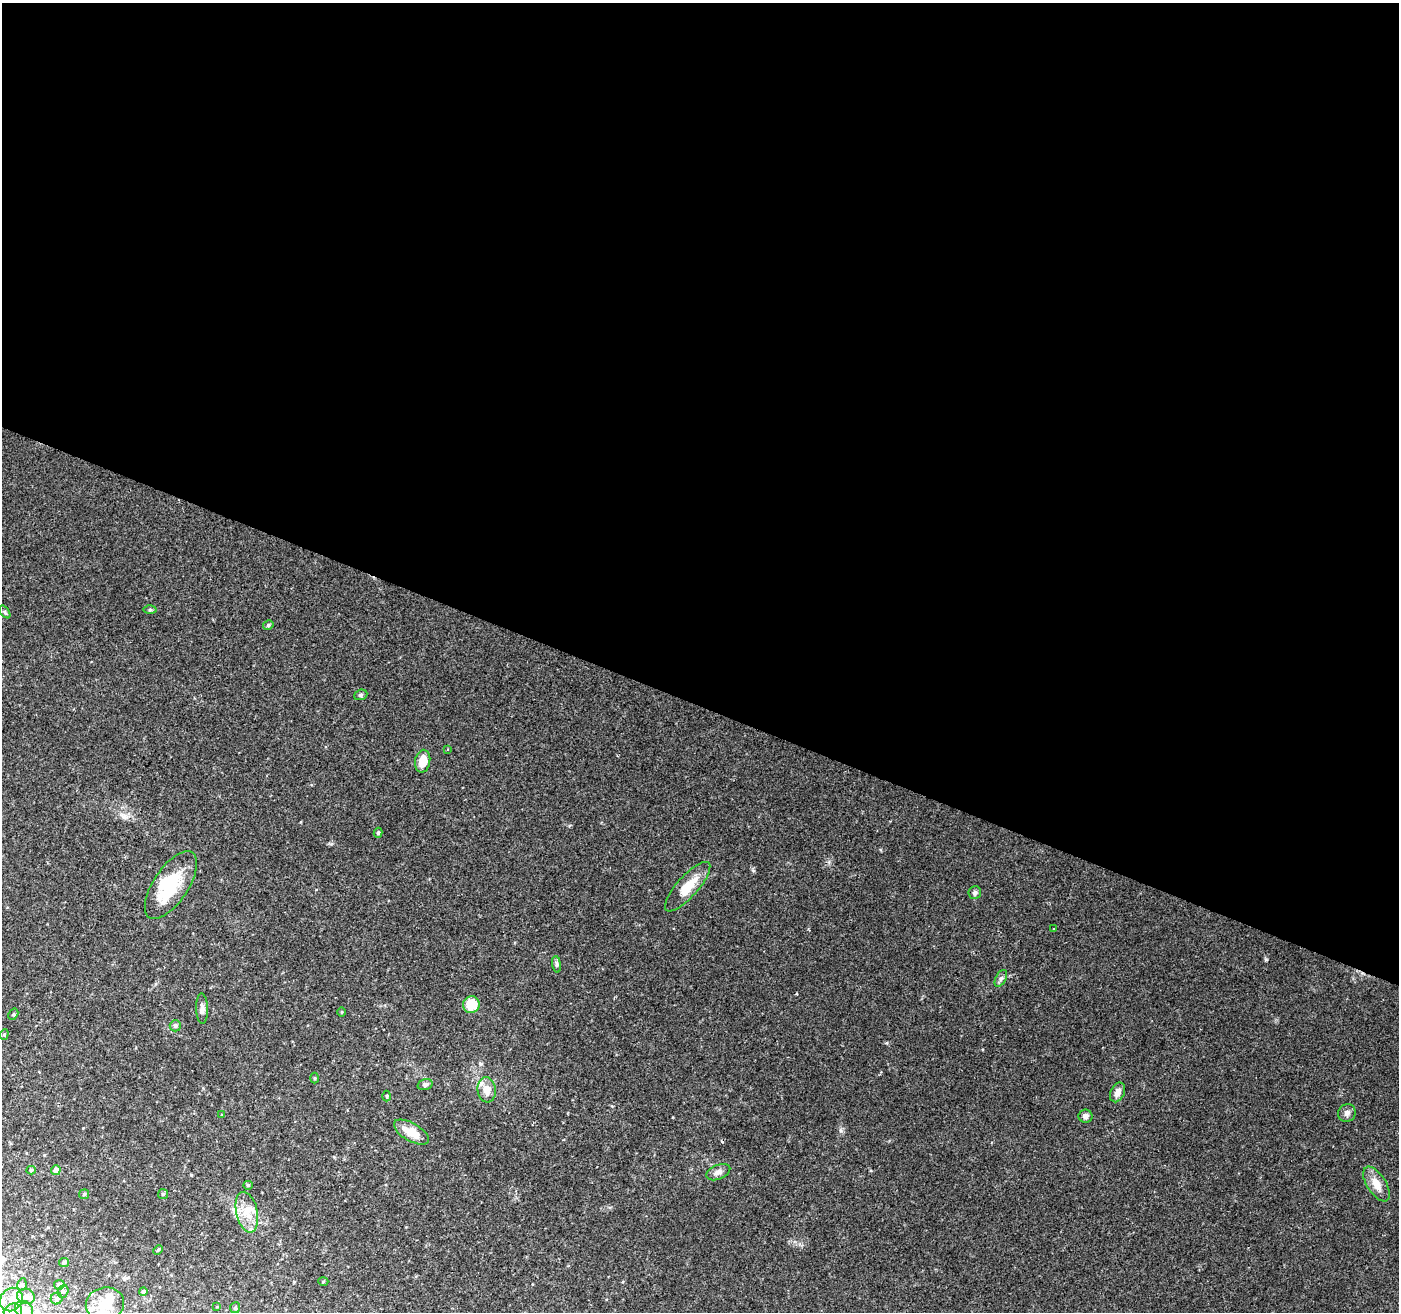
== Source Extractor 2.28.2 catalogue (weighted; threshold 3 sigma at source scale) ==
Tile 3 of 4 x 4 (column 3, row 1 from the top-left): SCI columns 2804-4200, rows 4206-5515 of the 5598 x 5724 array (HDU 1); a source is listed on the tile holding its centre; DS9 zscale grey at full resolution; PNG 1401 x 1314 px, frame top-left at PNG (2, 3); each listed source drawn as its Kron ellipse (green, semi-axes under 4 px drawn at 4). Shown black and unused: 54% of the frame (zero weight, under 2 of 3 exposures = <1% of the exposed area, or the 3 px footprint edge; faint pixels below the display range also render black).
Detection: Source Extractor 2.28.2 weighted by HDU 2 'WHT'; one run over the whole footprint, this tile lists its part. Background 0.0581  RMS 0.0063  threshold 0.0284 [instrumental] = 3 sigma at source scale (4.5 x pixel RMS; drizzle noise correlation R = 1.50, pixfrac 1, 0.0396/0.0396 arcsec/px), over >= 5 px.
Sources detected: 57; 2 inside a brighter object's white glare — neither listed nor drawn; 4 inside a brighter listed object's ellipse — not listed separately; the other 51 listed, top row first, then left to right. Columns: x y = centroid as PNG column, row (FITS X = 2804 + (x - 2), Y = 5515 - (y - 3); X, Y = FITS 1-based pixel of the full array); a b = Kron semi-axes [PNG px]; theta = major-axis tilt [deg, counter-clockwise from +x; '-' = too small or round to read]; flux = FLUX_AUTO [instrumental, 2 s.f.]
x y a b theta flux
150 610 6 4 1 0.91
5 612 7 4 -54 0.94
268 625 5 4 - 1.2
361 695 7 5 21 0.99
448 749 4 2 - 0.59
423 761 11 7 79 10
378 833 5 4 - 1
171 885 39 17 56 29
688 887 32 10 48 14
975 893 6 6 - 1.5
1054 929 3 2 - 0.72
557 964 8 4 -82 1.2
1001 978 9 5 63 1.7
471 1005 8 8 - 15
202 1009 15 6 -88 2.9
342 1012 5 3 - 0.52
13 1014 6 4 59 0.93
175 1026 6 5 - 1.6
4 1034 5 4 - 0.85
314 1078 5 3 - 0.66
425 1085 7 5 18 1.9
487 1090 12 9 -84 7.7
1118 1092 10 7 65 3.7
387 1096 5 3 - 0.74
1347 1113 9 8 - 2.5
222 1115 3 3 - 0.42
1085 1116 7 6 - 2.1
411 1132 19 9 -30 11
31 1170 4 4 - 1.1
56 1170 5 4 - 4.3
718 1172 12 7 21 3.2
1376 1184 20 9 -58 7.4
248 1185 4 4 - 0.67
84 1194 5 5 - 0.97
163 1194 5 5 - 1
247 1212 21 10 -77 9.8
158 1250 5 4 - 0.99
64 1263 5 4 - 1.5
323 1281 5 3 - 0.56
22 1284 6 4 78 1
59 1285 5 5 - 2.8
63 1291 6 5 - 1.3
143 1292 4 4 - 1.6
26 1296 9 7 -16 3.6
57 1298 6 5 - 2.4
11 1299 12 10 52 7.1
105 1304 19 16 13 13
217 1307 4 3 - 0.44
235 1308 5 5 - 1.2
24 1310 9 8 - 8.4
13 1311 9 7 16 4.1
Isophote crosses this tile's border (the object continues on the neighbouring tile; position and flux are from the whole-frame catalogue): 2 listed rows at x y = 24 1310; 13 1311
Unlisted compact peaks at least as high as the median listed source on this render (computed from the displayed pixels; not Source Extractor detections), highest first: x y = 886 1043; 829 862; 612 1106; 191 1175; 808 929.